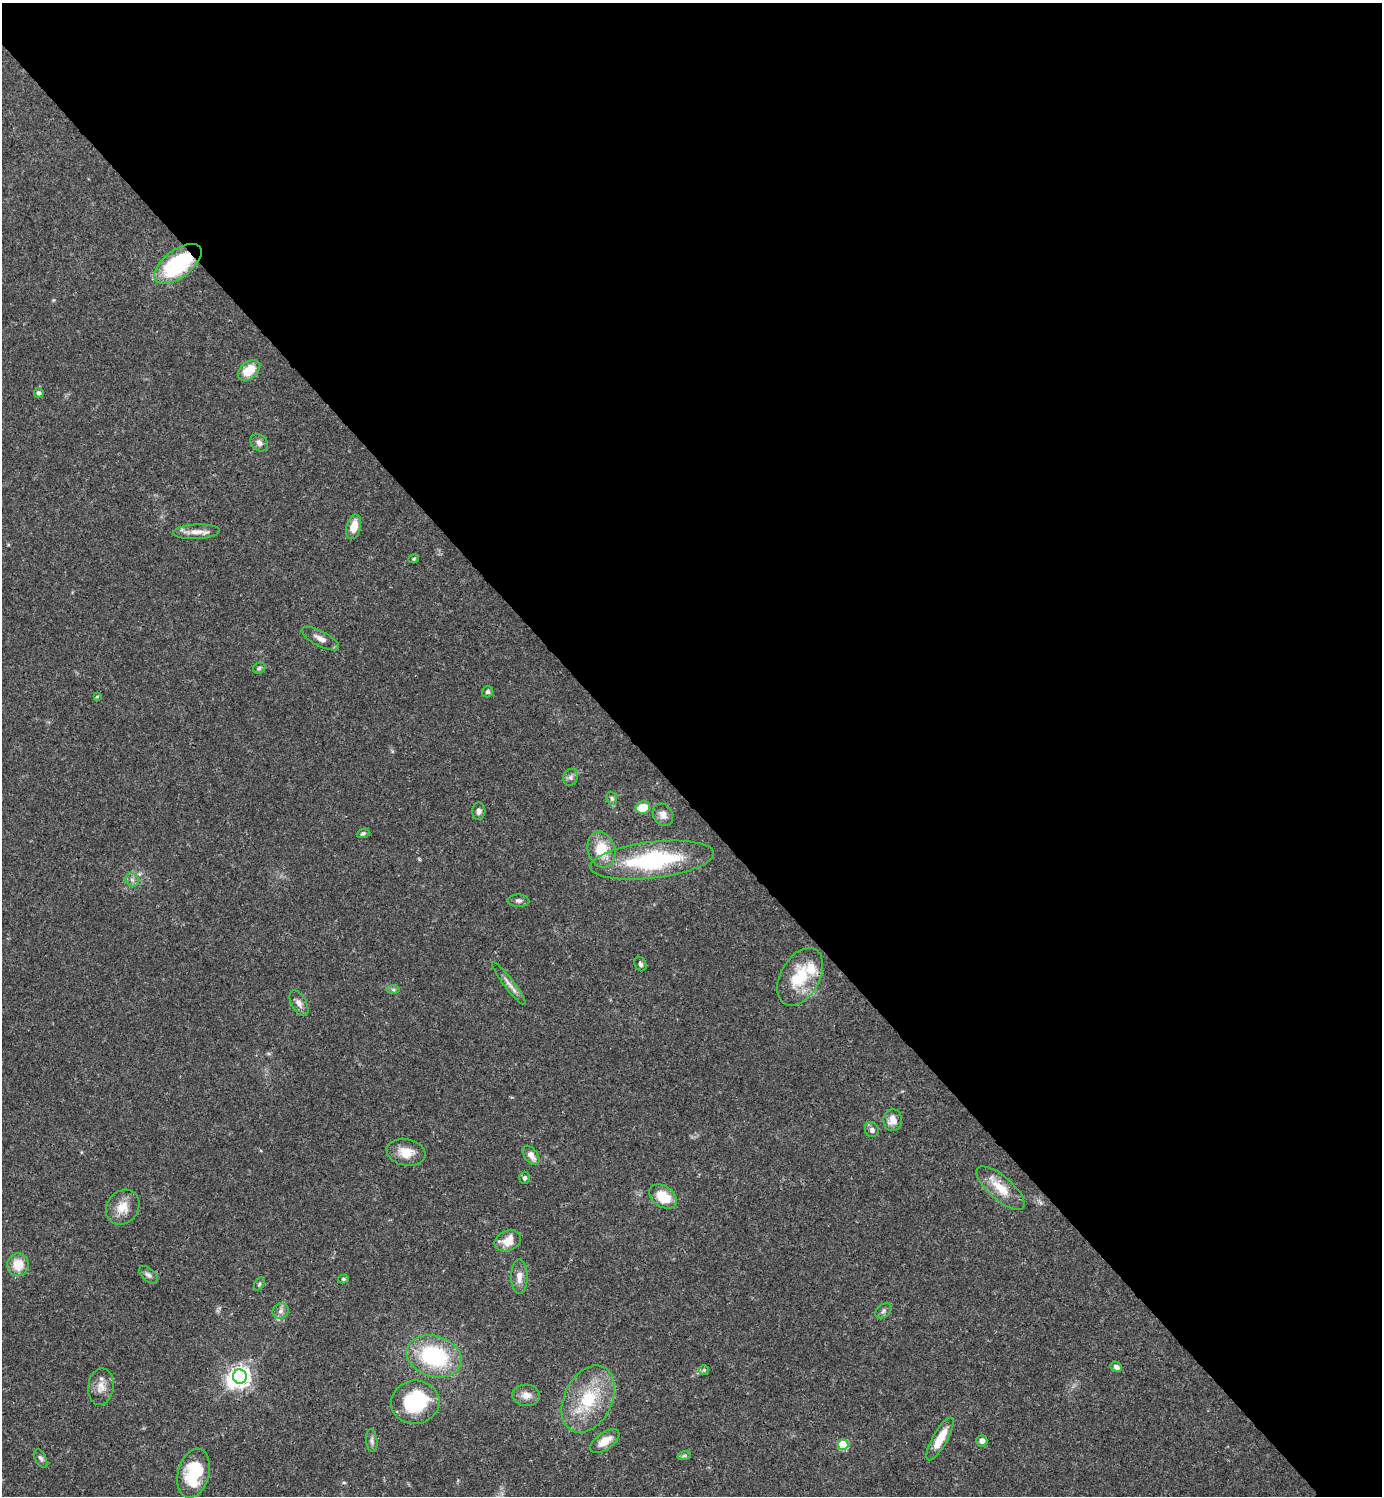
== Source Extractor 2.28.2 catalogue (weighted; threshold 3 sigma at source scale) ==
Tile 3 of 4 x 4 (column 3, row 1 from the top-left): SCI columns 3062-4441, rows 4484-5977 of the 5980 x 5981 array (HDU 1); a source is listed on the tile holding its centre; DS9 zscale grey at full resolution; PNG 1384 x 1498 px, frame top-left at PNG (2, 3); each listed source drawn as its Kron ellipse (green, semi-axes under 4 px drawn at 4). Shown black and unused: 54% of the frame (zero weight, under 3 of 4 exposures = <1% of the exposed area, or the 3 px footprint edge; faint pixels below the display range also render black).
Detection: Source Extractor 2.28.2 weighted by HDU 2 'WHT'; one run over the whole footprint, this tile lists its part. Background 0.0381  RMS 0.0026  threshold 0.0118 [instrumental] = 3 sigma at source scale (4.5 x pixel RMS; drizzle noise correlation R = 1.50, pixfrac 1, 0.05/0.05 arcsec/px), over >= 5 px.
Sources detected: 63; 2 inside a brighter object's white glare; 1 cosmic-ray / hot-pixel residue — neither listed nor drawn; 2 inside a brighter listed object's ellipse — not listed separately; the other 58 listed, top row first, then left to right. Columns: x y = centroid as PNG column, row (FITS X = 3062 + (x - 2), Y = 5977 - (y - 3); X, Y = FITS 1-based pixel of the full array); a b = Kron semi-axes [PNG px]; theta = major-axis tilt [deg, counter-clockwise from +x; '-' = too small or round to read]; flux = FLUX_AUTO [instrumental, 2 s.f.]
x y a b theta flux
178 264 28 14 36 23
249 370 13 8 40 5.6
39 393 5 5 - 0.77
259 443 10 7 -45 1.2
354 527 13 7 75 3.7
197 532 23 7 3 2.4
414 559 5 4 - 0.3
320 638 21 7 -28 2
259 668 6 5 - 0.53
488 692 6 5 - 0.62
97 696 4 3 - 0.31
571 777 9 7 66 0.84
612 798 7 5 -69 0.57
643 807 7 6 - 5.7
479 811 8 6 -90 1
663 815 12 9 -57 1.7
363 833 6 4 23 0.51
601 850 18 13 -74 7.2
652 860 62 18 7 29
132 880 7 6 - 0.83
518 901 11 6 -2 0.79
640 964 7 5 -65 0.72
800 977 31 19 60 11
509 984 27 5 -52 1.6
393 990 7 4 0 0.53
299 1003 14 7 -61 1.5
893 1120 11 9 87 2.6
872 1130 7 7 - 0.98
406 1152 20 13 -10 4.3
531 1155 11 6 -53 2.2
525 1178 6 5 - 0.65
1001 1188 30 12 -41 5.7
663 1197 15 10 -33 6.4
123 1207 18 15 53 4
508 1241 14 10 22 4.4
18 1265 11 11 - 5
148 1275 11 6 -40 0.92
519 1277 17 8 -89 2.3
343 1279 5 4 - 0.42
259 1284 7 4 61 0.44
280 1311 8 7 - 1.1
884 1311 9 6 42 0.8
434 1356 28 20 -18 24
1116 1367 6 5 - 0.94
704 1370 5 5 - 0.4
240 1377 7 7 - 150
101 1387 18 12 83 2.8
526 1395 14 10 -6 2.3
588 1399 36 24 64 15
415 1402 24 21 8 18
940 1439 24 7 61 5.5
372 1441 11 5 -84 0.87
605 1441 17 8 36 3.6
982 1441 6 5 - 1.3
843 1445 5 5 - 14
684 1456 7 4 18 0.48
41 1458 10 5 -64 0.67
194 1473 25 15 75 13
Overlapping masked pixels (flux is a lower limit): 1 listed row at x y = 178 264